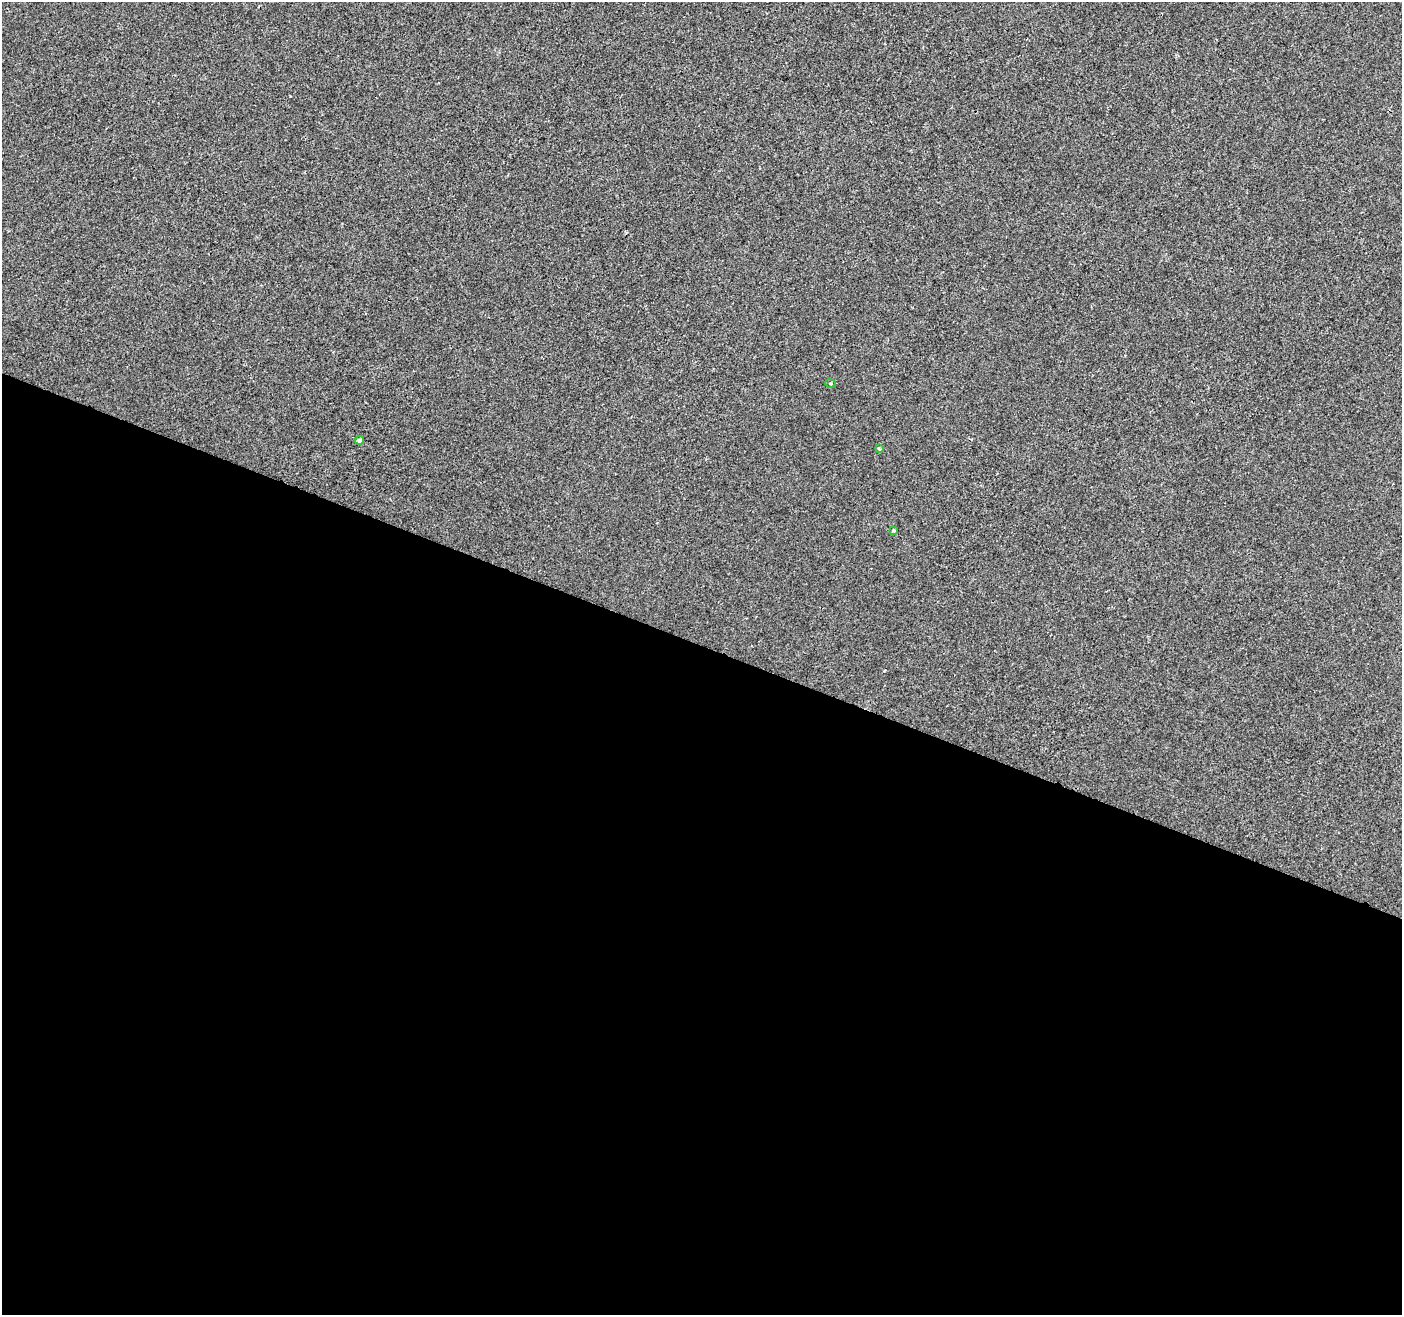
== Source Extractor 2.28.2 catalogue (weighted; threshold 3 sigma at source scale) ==
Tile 14 of 4 x 4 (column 2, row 4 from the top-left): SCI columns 1408-2807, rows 273-1585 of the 5607 x 5732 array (HDU 1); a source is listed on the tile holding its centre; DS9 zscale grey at full resolution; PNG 1404 x 1317 px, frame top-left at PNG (2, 2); each listed source drawn as its Kron ellipse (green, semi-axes under 4 px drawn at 4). Shown black and unused: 51% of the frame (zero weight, under 2 of 3 exposures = <1% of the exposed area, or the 3 px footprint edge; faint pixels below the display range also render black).
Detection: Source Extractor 2.28.2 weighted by HDU 2 'WHT'; one run over the whole footprint, this tile lists its part. Background -8.81e-04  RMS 0.0042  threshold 0.0189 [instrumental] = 3 sigma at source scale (4.5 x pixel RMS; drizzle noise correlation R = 1.50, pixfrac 1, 0.0396/0.0396 arcsec/px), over >= 5 px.
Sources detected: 4; all 4 listed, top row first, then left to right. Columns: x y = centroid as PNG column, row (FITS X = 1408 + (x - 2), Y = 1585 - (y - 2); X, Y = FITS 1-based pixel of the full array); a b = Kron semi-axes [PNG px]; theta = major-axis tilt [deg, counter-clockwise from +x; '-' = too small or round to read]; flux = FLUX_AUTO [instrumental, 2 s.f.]
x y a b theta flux
830 383 5 2 - 0.41
359 440 4 4 - 1.7
879 449 3 3 - 0.54
893 530 4 3 - 0.85